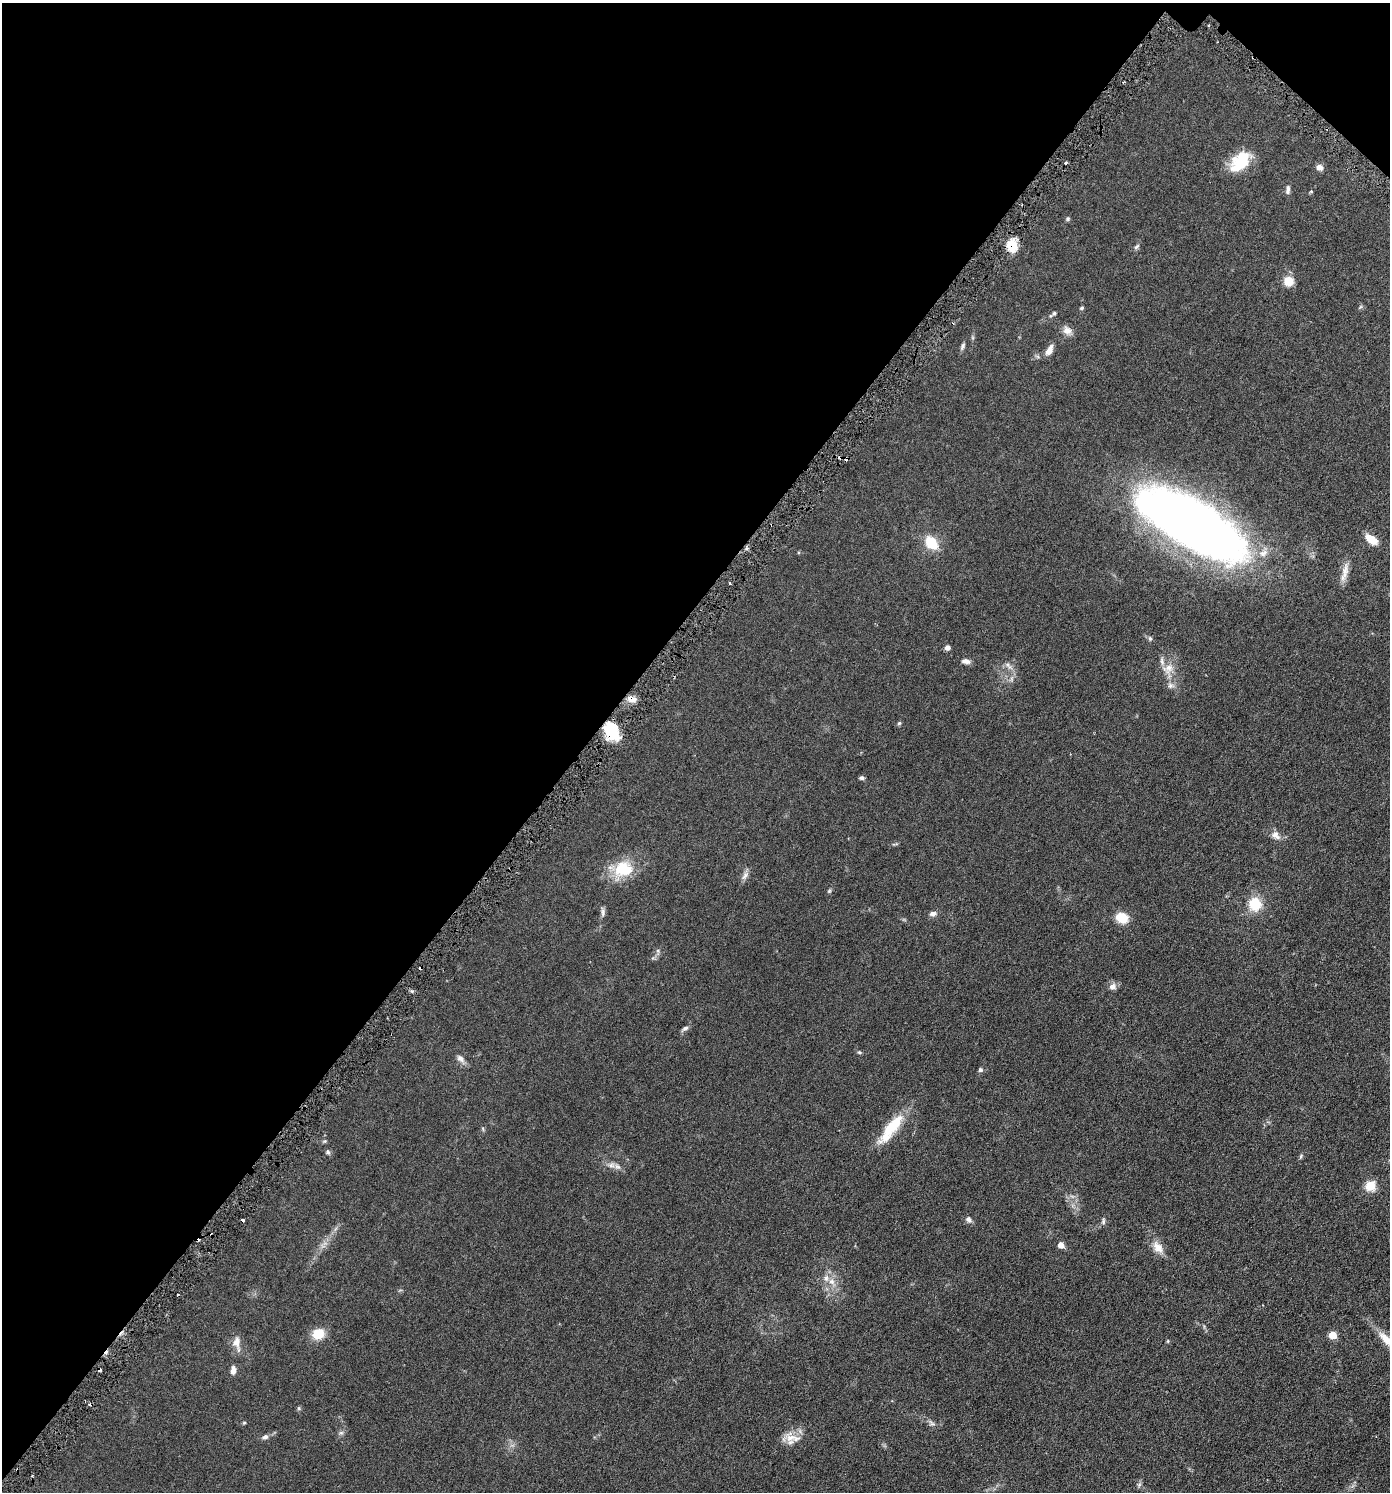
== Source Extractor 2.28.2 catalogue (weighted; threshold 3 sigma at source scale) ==
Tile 2 of 4 x 4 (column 2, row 1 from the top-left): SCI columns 1542-2929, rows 4490-5979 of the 6001 x 5996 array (HDU 1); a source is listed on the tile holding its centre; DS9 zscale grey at full resolution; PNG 1392 x 1494 px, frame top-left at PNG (2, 3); no overlay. Shown black and unused: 43% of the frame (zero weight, under 3 of 6 exposures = <1% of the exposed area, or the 3 px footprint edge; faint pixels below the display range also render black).
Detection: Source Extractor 2.28.2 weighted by HDU 2 'WHT'; one run over the whole footprint, this tile lists its part. Background 0.0567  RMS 0.0059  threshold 0.0242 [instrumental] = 3 sigma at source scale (4.09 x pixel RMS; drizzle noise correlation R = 1.36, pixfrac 0.8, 0.05/0.05 arcsec/px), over >= 5 px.
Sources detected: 79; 1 inside a brighter object's white glare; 6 cosmic-ray / hot-pixel residue — not listed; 4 inside a brighter listed object's ellipse — not listed separately; the other 68 listed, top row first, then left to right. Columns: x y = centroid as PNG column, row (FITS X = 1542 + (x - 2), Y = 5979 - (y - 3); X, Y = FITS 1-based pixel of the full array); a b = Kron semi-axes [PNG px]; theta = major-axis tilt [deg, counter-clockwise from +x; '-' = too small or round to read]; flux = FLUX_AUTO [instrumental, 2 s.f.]
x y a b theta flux
1242 161 22 19 39 17
1065 163 3 2 - 0.65
1319 167 7 6 - 2.8
1288 190 12 5 85 1.6
1311 191 5 3 - 0.44
1068 219 6 5 - 0.81
1012 246 11 9 -75 12
1137 247 9 5 45 1.1
1289 281 10 10 - 7.1
1360 307 6 4 71 0.67
1081 308 5 4 - 0.74
1054 313 5 4 - 0.69
1067 330 12 10 -38 3.2
963 346 10 5 68 1.3
1049 350 12 6 61 3.7
1190 523 92 34 -31 540
1371 539 15 8 -39 7
931 543 12 8 -50 16
1345 571 27 8 80 4.7
1150 638 7 5 -68 0.92
947 647 5 5 - 2.3
966 661 12 6 -10 2.1
1008 666 16 6 -45 2.7
1169 668 17 11 56 5.6
1170 686 9 8 - 2
631 699 12 7 -18 3.3
899 723 6 5 - 0.75
613 734 17 14 -45 13
861 778 6 4 -4 1.2
1276 835 14 9 -50 3.2
623 869 24 20 3 18
745 876 14 6 54 2.2
829 891 6 5 - 0.69
1255 904 14 12 -78 13
603 912 12 5 87 1.5
933 914 10 7 6 1.9
1122 918 10 8 -27 14
658 951 6 4 -73 0.82
1113 986 9 7 35 2.6
685 1028 11 5 31 1.4
859 1052 6 4 18 0.66
461 1058 12 8 -39 2.4
980 1070 6 5 - 0.95
891 1128 43 12 53 18
483 1129 6 4 -72 0.59
324 1141 6 5 - 0.73
328 1152 7 6 - 1
1301 1156 8 3 61 0.75
611 1165 11 7 0 2.5
1370 1186 5 5 - 28
969 1219 8 7 - 1.8
1103 1221 9 5 78 1
1061 1245 5 5 - 5.4
1158 1247 18 11 -54 5.4
831 1281 10 8 -43 3.2
318 1334 9 8 - 13
1333 1335 5 5 - 11
1386 1339 25 11 -45 8.1
1168 1341 5 3 - 0.49
237 1343 21 9 -79 4.4
233 1370 10 6 87 2.5
299 1408 6 4 -90 0.66
244 1423 6 4 1 0.53
932 1423 9 5 -23 1.4
341 1433 6 6 - 1.1
265 1437 8 6 11 1.5
792 1438 29 12 -4 6.5
1139 1485 6 6 - 1.1
Overlapping masked pixels (flux is a lower limit): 3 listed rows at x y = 1012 246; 631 699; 613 734
Isophote crosses this tile's border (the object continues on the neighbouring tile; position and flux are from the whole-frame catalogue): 1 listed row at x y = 1386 1339